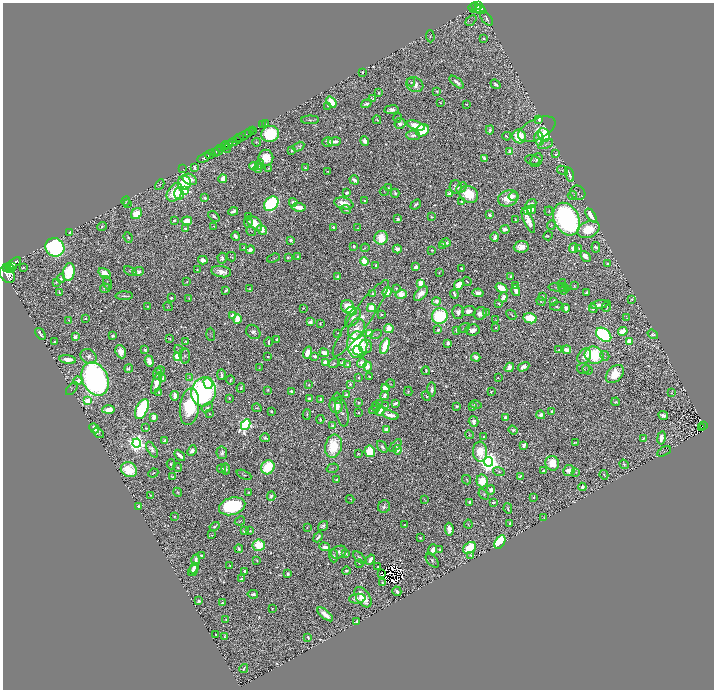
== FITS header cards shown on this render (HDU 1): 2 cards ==
NAXIS1  =                 1423
NAXIS2  =                 1375

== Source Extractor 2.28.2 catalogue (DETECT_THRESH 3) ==
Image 1423 x 1375 px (HDU 1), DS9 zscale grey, zoomed out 1/2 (1 PNG px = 2 x 2 image px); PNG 716 x 692 px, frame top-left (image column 2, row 1374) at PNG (3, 3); each listed source drawn as its Kron ellipse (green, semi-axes under 4 px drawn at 4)
Background 1.11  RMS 0.018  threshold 0.0531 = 3 sigma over >= 5 px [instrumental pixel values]
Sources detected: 1263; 155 cannot appear on this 1/2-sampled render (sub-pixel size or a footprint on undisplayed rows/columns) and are neither listed nor drawn; of the other 1108, the 500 brightest by FLUX_AUTO listed and drawn (608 fainter detections omitted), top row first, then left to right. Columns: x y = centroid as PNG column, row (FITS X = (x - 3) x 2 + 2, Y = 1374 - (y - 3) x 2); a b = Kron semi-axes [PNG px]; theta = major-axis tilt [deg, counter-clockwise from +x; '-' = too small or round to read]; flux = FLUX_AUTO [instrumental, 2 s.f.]
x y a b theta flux
479 6 2 2 - 2100
476 7 6 2 -59 100
473 8 5 2 - 42
480 9 5 3 - 260
486 18 8 4 -51 25
471 20 6 2 42 3.7
430 36 6 3 -87 5.4
484 39 2 2 - 4.3
362 72 2 2 - 5.5
411 82 4 4 - 4.4
457 82 8 3 -39 18
496 84 5 3 - 9.8
415 85 9 7 -26 29
436 91 3 2 - 7.3
379 93 2 2 - 5.6
373 99 4 3 - 7.7
331 102 6 4 -52 95
440 103 3 2 - 3.8
366 104 5 3 - 15
466 104 4 2 - 3.7
328 106 4 2 - 3.8
391 110 7 4 7 20
398 118 4 3 - 3.8
310 120 9 4 1 7
377 120 4 2 - 4.1
539 120 4 3 - 12
266 123 3 1 - 5.6
400 123 5 5 - 18
263 124 2 1 - 6.3
416 125 9 4 -17 110
537 129 20 10 26 35
422 130 7 5 36 170
490 130 4 3 - 10
252 131 3 2 - 170
249 133 3 2 - 150
270 134 9 8 - 330
413 135 7 5 -2 12
544 135 7 5 -62 210
244 136 12 2 30 860
507 136 4 3 - 5
519 136 7 6 - 160
240 138 2 2 - 440
539 138 7 4 -79 63
235 141 7 3 21 2000
365 141 5 4 - 22
256 142 5 3 - 4.9
328 142 5 5 - 20
334 142 7 3 6 37
546 144 8 4 23 9.3
229 145 4 3 - 620
225 146 4 2 - 200
298 147 6 4 31 9.7
227 148 4 1 - 76
220 149 3 2 - 800
292 150 3 2 - 9.7
218 151 4 2 - 230
215 152 4 2 - 200
510 152 4 3 - 32
210 154 5 2 - 1100
556 154 4 2 - 4.6
204 158 7 2 26 1000
266 158 8 7 - 84
484 158 4 2 - 12
533 160 7 4 -9 7.9
537 160 7 5 59 14
260 164 5 3 - 7.4
254 166 5 3 - 67
194 167 4 2 - 12
258 168 4 4 - 20
268 168 3 2 - 3.9
305 168 3 3 - 6
183 169 2 1 - 14
562 170 6 3 -29 5.5
327 171 2 2 - 4.6
570 174 7 3 -74 20
190 179 7 5 -24 49
223 179 4 3 - 32
354 180 5 3 - 23
184 183 7 6 - 190
160 185 6 3 61 3.5
456 187 7 6 - 32
461 187 6 4 46 6.6
388 188 3 2 - 4.3
185 190 4 3 - 530
175 192 10 6 57 130
384 192 4 3 - 3.9
347 193 3 3 - 14
395 193 4 3 - 7.9
578 193 8 7 - 7.2
179 194 6 5 - 58
450 194 3 3 - 39
469 194 9 8 - 140
572 195 4 3 - 4.4
513 196 4 4 - 15
205 198 2 2 - 33
508 198 10 8 20 81
126 201 4 2 - 4.1
364 201 2 2 - 5
293 202 4 3 - 15
461 202 4 3 - 10
344 203 10 5 -14 74
127 204 3 2 - 5.1
271 204 8 6 48 920
416 204 6 2 42 15
531 204 6 4 38 25
299 207 7 4 -8 51
346 209 5 3 - 5.9
531 209 5 4 - 26
527 210 4 3 - 53
233 211 5 3 - 21
549 211 4 3 - 4.7
137 214 6 5 - 130
490 215 4 3 - 14
591 215 8 3 -56 69
214 216 6 3 -41 9.1
249 217 3 3 - 4.3
431 217 3 2 - 5.8
398 219 3 3 - 17
567 219 17 12 -64 1500
174 220 3 2 - 9
515 220 3 2 - 4.5
187 221 5 3 - 63
528 221 13 4 -67 55
248 222 5 3 - 7.2
255 223 9 5 -45 110
551 225 5 3 - 4.9
213 226 3 2 - 3.5
102 227 5 3 - 8.7
334 227 3 3 - 7.9
185 228 3 2 - 8
358 228 3 2 - 3.6
505 229 4 3 - 25
588 229 11 8 23 120
262 230 5 4 - 55
251 231 5 3 - 3.5
69 232 3 2 - 8
236 236 5 3 - 17
548 236 5 3 - 3.7
128 237 5 3 - 4.8
495 237 5 4 - 16
381 238 7 6 - 130
291 240 3 3 - 13
446 243 5 3 - 19
442 245 3 3 - 14
354 246 3 3 - 8.9
55 247 10 9 - 840
244 247 4 2 - 4.7
521 247 7 5 7 50
596 247 5 3 - 13
365 248 4 2 - 5.1
573 248 5 3 - 43
579 248 4 3 - 3.6
397 249 4 3 - 29
250 250 4 4 - 17
432 250 4 2 - 4.5
585 256 6 3 -48 29
231 257 5 4 - 5
288 257 4 3 - 7.7
298 257 4 2 - 14
222 258 5 4 - 13
273 258 7 3 18 3.8
203 260 5 3 - 37
364 262 4 3 - 170
14 263 8 3 35 3200
607 264 3 2 - 4.1
376 265 3 2 - 7.8
7 267 4 3 - 930
13 267 3 3 - 960
23 267 3 2 - 4.3
416 267 4 3 - 16
10 269 4 2 - 640
461 269 3 2 - 15
197 270 3 3 - 4.7
130 271 6 3 -25 4.5
69 272 9 6 79 270
138 272 5 3 - 28
221 272 10 5 -8 40
104 273 7 4 -34 51
439 273 3 2 - 4
7 274 9 7 -57 3800
338 277 4 3 - 22
510 277 4 3 - 7
61 278 4 3 - 7.6
467 281 5 3 - 4.3
56 282 4 3 - 3.6
187 282 3 3 - 4.6
107 283 7 4 -78 6.2
421 283 4 4 - 63
562 284 4 3 - 3.5
459 285 5 3 - 81
515 286 4 3 - 7.9
574 286 4 2 - 4.2
563 287 5 4 - 9.9
105 288 5 4 - 9.6
501 288 6 4 -31 78
557 288 8 4 -7 6.9
250 289 3 2 - 4.3
396 289 4 3 - 5.4
226 290 4 2 - 7.7
564 290 5 4 - 11
516 291 6 3 -75 40
59 292 3 2 - 4.1
387 292 5 4 - 93
586 292 3 2 - 7.9
373 293 3 2 - 9.1
421 293 9 5 46 39
478 293 5 4 - 22
401 294 5 4 - 70
454 294 4 3 - 14
124 296 9 3 1 9.5
542 296 4 3 - 12
503 297 5 4 - 31
171 298 3 2 - 6.9
188 299 4 2 - 4.2
631 299 4 2 - 5
436 301 4 3 - 65
541 301 4 3 - 4.3
553 301 4 3 - 8.3
499 304 3 3 - 7.6
600 305 9 3 8 29
147 306 3 3 - 3.7
347 306 6 6 - 91
557 306 7 4 5 11
607 306 6 4 70 5.2
168 307 5 4 - 3.5
303 308 2 2 - 4.5
371 308 4 4 - 170
566 308 4 3 - 16
593 309 4 3 - 11
352 311 5 4 - 51
469 311 7 5 6 29
458 312 6 6 - 22
486 312 4 3 - 3.6
480 313 7 6 - 31
232 315 4 3 - 23
381 315 3 2 - 4
511 315 5 2 - 4.1
440 316 8 7 - 390
86 318 3 2 - 5.5
353 318 10 6 54 24
361 318 46 9 55 69
530 318 7 5 -12 150
627 318 2 2 - 4.2
237 319 5 3 - 90
69 320 3 2 - 4.8
496 320 3 2 - 3.6
310 322 3 2 - 80
320 323 3 2 - 5.1
464 328 6 2 32 3.8
496 328 3 2 - 4.8
356 329 11 8 66 76
389 329 5 4 - 63
438 330 4 3 - 10
457 330 3 2 - 12
472 330 7 5 6 25
623 331 5 4 - 99
253 332 8 6 -45 15
338 333 4 3 - 4.3
369 333 4 4 - 70
40 334 6 3 -54 13
211 334 6 4 -86 4.9
376 334 6 3 28 4
653 334 5 4 - 10
604 335 8 6 -39 810
113 336 3 3 - 9.1
75 337 3 3 - 37
170 338 3 2 - 3.5
277 339 3 2 - 12
54 341 2 2 - 10
186 341 3 2 - 5
629 341 4 3 - 69
269 342 5 2 - 6.6
448 343 3 3 - 18
357 345 13 10 -89 530
366 346 7 6 - 57
385 346 8 4 72 150
179 349 5 3 - 3.5
145 350 3 2 - 7.5
358 350 5 4 - 150
559 350 4 3 - 5.9
567 350 4 3 - 54
121 352 7 5 -68 51
307 353 6 4 70 37
324 353 5 3 - 51
594 355 9 8 - 300
89 356 8 7 - 22
177 356 4 3 - 260
185 356 7 5 -84 9.1
315 356 3 3 - 20
584 356 8 6 59 30
605 356 5 3 - 3.9
268 357 2 2 - 4.9
476 357 5 4 - 19
68 360 8 4 -8 41
149 361 6 3 -71 52
325 362 3 3 - 46
342 362 4 3 - 21
334 363 5 4 - 9
362 363 5 4 - 40
348 364 3 3 - 8.6
367 366 5 4 - 49
509 367 5 3 - 53
523 367 6 4 28 20
259 368 4 3 - 3.6
129 369 4 3 - 9.1
583 369 6 5 - 7.1
160 370 4 3 - 5.3
588 370 5 3 - 3.5
426 371 4 2 - 7.9
157 374 6 4 82 8
615 374 10 7 45 100
221 375 5 2 - 13
369 376 3 2 - 4.8
190 377 4 3 - 4.1
163 378 3 2 - 11
358 378 3 3 - 4.5
498 378 3 2 - 3.5
95 379 17 13 -65 2700
230 380 4 3 - 5.4
78 381 4 3 - 42
156 383 11 4 72 58
208 383 6 4 -74 360
350 384 3 3 - 8.8
391 384 4 3 - 3.6
309 385 2 2 - 5.2
241 388 5 3 - 6.6
386 388 4 4 - 74
72 389 7 3 48 4.5
432 389 7 3 -90 16
267 390 4 3 - 4.3
291 391 3 2 - 8.7
408 391 4 4 - 5.4
159 392 3 3 - 5.7
203 392 14 12 78 1900
491 392 3 2 - 4.1
672 392 4 2 - 3.6
347 395 2 2 - 20
175 396 4 3 - 35
384 396 4 3 - 21
426 396 5 3 - 4.8
229 398 3 2 - 3.7
309 398 3 2 - 8.7
337 398 5 4 - 9.1
321 400 3 3 - 19
88 401 3 3 - 160
616 402 4 2 - 4.3
359 403 3 3 - 4.7
379 403 3 3 - 4.3
395 403 4 2 - 19
476 405 6 3 -14 3.9
189 406 19 9 82 390
336 406 7 6 - 71
386 406 3 2 - 3.7
457 406 3 2 - 6.9
207 407 6 4 33 8.9
376 407 5 4 - 4.7
472 407 4 3 - 9.3
257 408 5 3 - 5
142 409 11 5 64 550
109 410 6 4 2 44
374 410 5 3 - 4
271 411 3 2 - 7.8
380 411 5 4 - 60
342 412 15 6 -78 20
552 412 4 2 - 7.8
358 413 2 2 - 6
209 414 4 3 - 4.2
307 414 5 2 - 8.1
390 415 8 3 -17 46
541 415 4 4 - 21
663 415 5 4 - 18
154 417 4 3 - 45
505 418 4 3 - 32
320 419 4 3 - 4.4
474 422 5 4 - 22
246 425 6 4 62 900
333 426 3 2 - 52
704 426 2 2 - 25
701 427 2 1 - 3.6
94 428 5 4 - 50
146 428 3 2 - 5.9
387 429 3 3 - 39
513 430 5 3 - 7.9
98 433 6 4 -46 7.4
469 435 4 2 - 4.8
484 437 2 2 - 21
265 438 5 3 - 12
643 438 4 2 - 6.6
661 438 7 4 79 48
164 440 3 3 - 8.7
575 442 4 3 - 4.8
137 443 4 4 - 2500
524 445 4 3 - 26
333 446 12 8 75 200
396 446 8 4 50 16
382 447 7 3 -55 13
152 450 9 4 -59 19
397 450 5 4 - 29
192 451 5 4 - 27
370 451 6 5 - 160
664 451 7 3 29 3.7
480 452 10 7 -87 110
222 453 6 5 - 14
358 454 3 2 - 5.3
180 455 6 2 -43 37
489 462 5 4 - 3600
552 463 7 6 - 97
171 464 5 3 - 8.7
624 464 5 4 - 6.3
177 467 4 2 - 5
268 467 7 6 - 210
332 468 6 4 16 4.2
221 469 4 3 - 12
226 469 5 3 - 7.4
129 470 8 7 - 180
569 470 6 5 - 44
543 471 3 3 - 12
499 472 6 3 -17 6.1
576 472 3 3 - 3.7
153 473 5 3 - 6.7
244 475 8 3 -25 6
604 475 5 2 - 5.7
520 476 4 3 - 6.4
172 477 3 2 - 5.7
337 479 4 2 - 6.4
467 480 5 2 - 3.9
482 481 6 5 - 110
582 487 4 4 - 16
491 490 5 3 - 19
178 492 4 4 - 5.2
248 492 3 2 - 4.8
484 494 6 4 -48 6.2
151 495 3 2 - 4
271 496 5 3 - 14
534 497 3 2 - 8.8
350 499 4 2 - 4.1
424 499 3 2 - 3.6
470 502 3 2 - 12
493 502 3 2 - 9.5
138 506 3 3 - 11
232 506 13 8 16 520
384 507 6 6 - 12
508 508 5 2 - 6.8
175 516 3 3 - 4
543 518 3 3 - 3.7
240 521 5 3 - 4.4
510 523 4 2 - 8.7
468 524 4 3 - 3.6
405 525 3 2 - 3.5
323 526 5 3 - 12
214 527 5 2 - 9.1
307 528 2 2 - 3.8
449 529 6 4 -83 37
244 531 3 3 - 15
250 531 4 3 - 5
212 535 4 3 - 4
318 537 5 2 - 11
420 538 3 2 - 8.3
500 542 7 4 59 420
259 545 6 5 - 180
325 547 5 3 - 41
470 548 7 5 40 200
239 549 4 3 - 11
440 549 3 2 - 5
433 550 5 4 - 29
339 552 8 6 22 16
346 554 4 3 - 4.4
201 555 4 2 - 6.7
471 555 3 2 - 3.6
334 556 7 4 -86 9.1
359 558 8 4 -42 11
196 560 5 3 - 20
257 560 3 2 - 3.9
370 560 5 3 - 35
432 560 8 5 -52 12
359 563 4 3 - 4.7
230 566 3 2 - 4.2
378 566 2 2 - 7
194 568 5 4 - 21
193 571 6 3 55 24
244 571 3 3 - 10
346 571 4 3 - 9.6
382 573 2 1 - 4.8
288 574 3 3 - 8.8
242 579 3 2 - 7.2
382 582 3 2 - 4.1
397 591 5 3 - 16
253 594 5 3 - 19
363 597 12 6 -54 100
357 599 8 5 5 19
199 601 4 3 - 14
222 603 3 2 - 6.8
272 608 2 2 - 4.6
325 614 9 4 -40 44
226 620 3 2 - 5.1
357 621 4 2 - 5.6
215 634 2 2 - 3.5
224 637 3 2 - 4.2
308 637 3 2 - 7.9
244 668 5 2 - 6.1
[608 fainter detections neither listed nor drawn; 155 sub-pixel or undisplayed-footprint detections neither listed nor drawn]